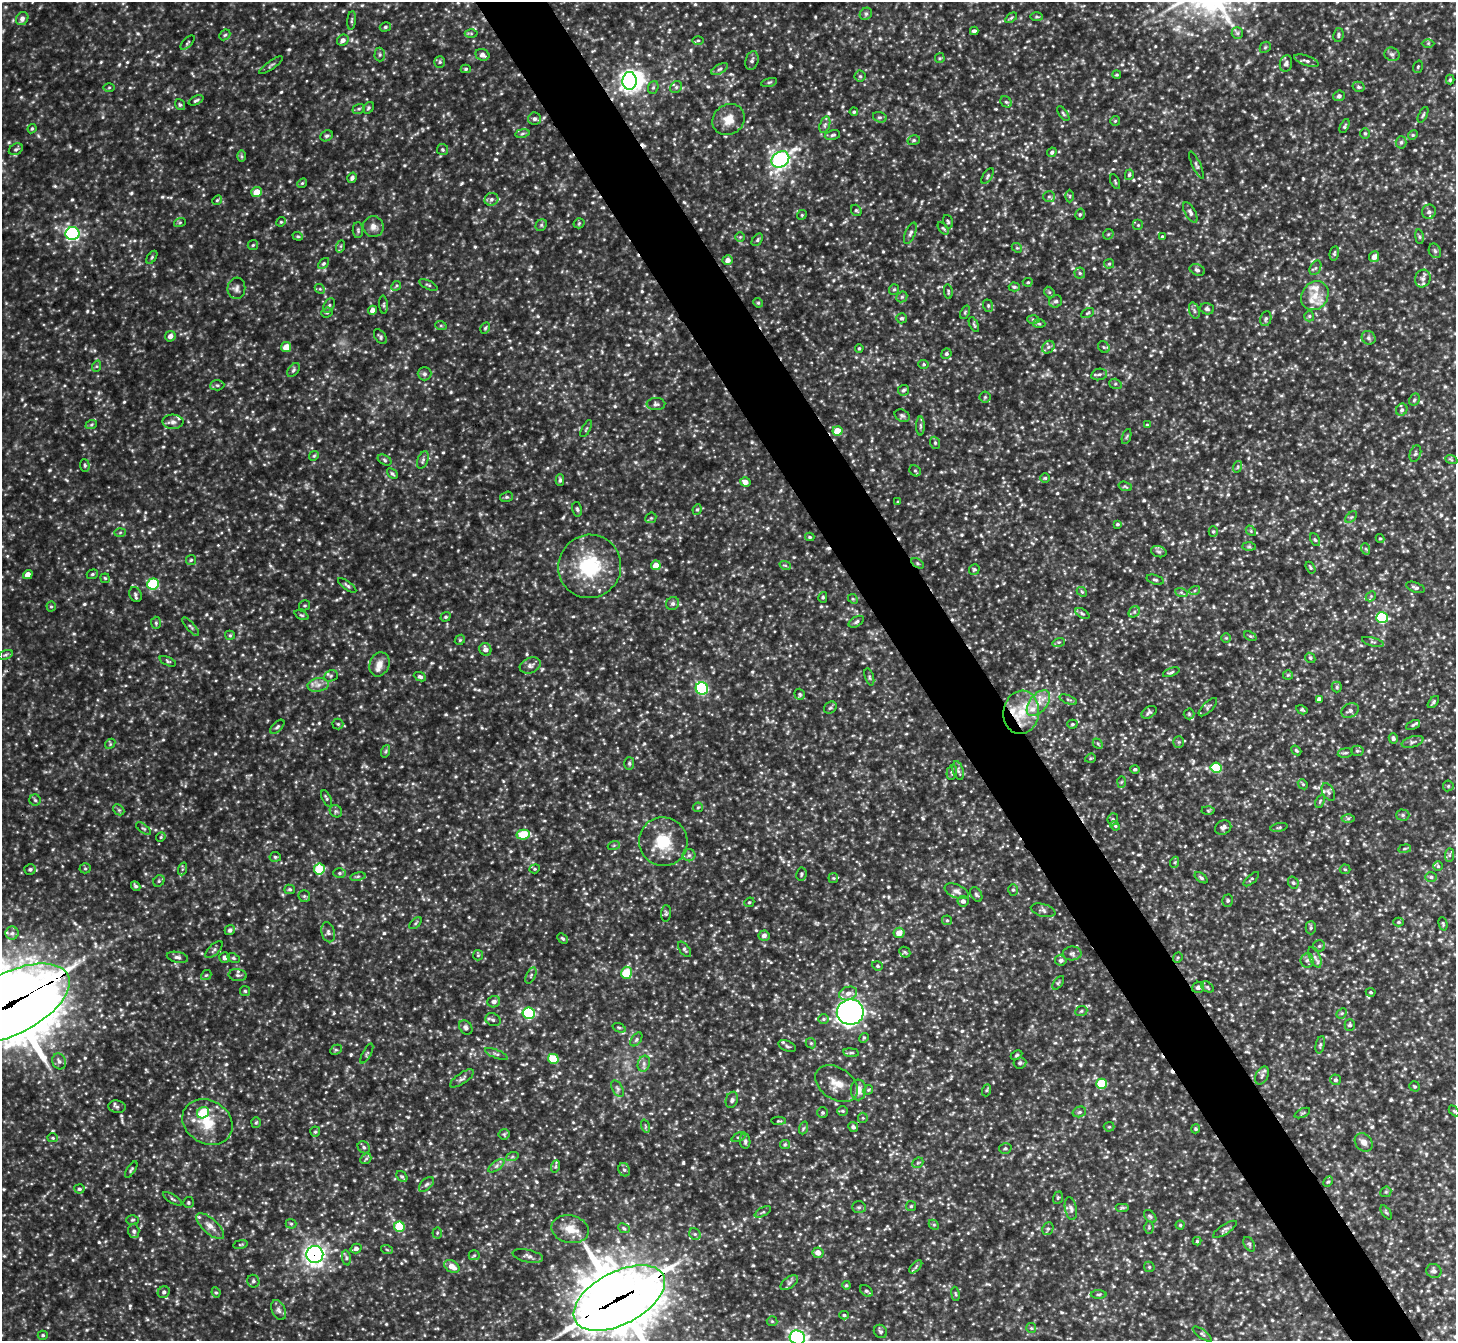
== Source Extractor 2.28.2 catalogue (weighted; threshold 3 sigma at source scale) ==
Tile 6 of 4 x 4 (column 2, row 2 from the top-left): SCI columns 1456-2909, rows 2974-4312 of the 5816 x 5808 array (HDU 1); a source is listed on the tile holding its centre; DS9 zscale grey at full resolution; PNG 1458 x 1343 px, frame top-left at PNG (2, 2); each listed source drawn as its Kron ellipse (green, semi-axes under 4 px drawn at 4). Shown black and unused: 5% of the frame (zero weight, under 2 of 3 exposures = <1% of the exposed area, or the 3 px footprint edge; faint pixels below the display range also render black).
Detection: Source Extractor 2.28.2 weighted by HDU 2 'WHT'; one run over the whole footprint, this tile lists its part. Background 0.204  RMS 0.021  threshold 0.095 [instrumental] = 3 sigma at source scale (4.5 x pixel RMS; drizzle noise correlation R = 1.50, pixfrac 1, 0.05/0.05 arcsec/px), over >= 5 px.
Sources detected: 979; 1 inside a brighter object's white glare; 6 cosmic-ray / hot-pixel residue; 2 long thin detections or spike segments (spike, bleed or trail) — neither listed nor drawn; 15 inside a brighter listed object's ellipse — not listed separately; of the other 955, all 500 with FLUX_AUTO >= 2.76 (the completeness limit of this list) listed and drawn (455 fainter detections not listed), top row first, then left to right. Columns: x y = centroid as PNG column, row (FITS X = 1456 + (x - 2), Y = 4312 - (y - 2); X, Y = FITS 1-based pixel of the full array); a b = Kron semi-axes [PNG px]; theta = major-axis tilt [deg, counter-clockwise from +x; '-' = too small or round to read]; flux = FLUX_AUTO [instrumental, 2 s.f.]
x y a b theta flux
866 14 7 5 43 4.7
1037 17 6 3 -1 2.8
1011 18 7 3 36 3
22 19 7 6 - 9
352 20 9 3 84 3.5
385 27 6 4 15 3.7
974 31 4 3 - 5.2
1237 33 6 5 - 4.6
471 34 6 4 -1 3
225 35 6 4 43 3.2
1338 35 7 5 82 4.7
343 40 6 5 - 9.6
698 40 6 4 0 2.9
188 43 9 3 45 2.8
1428 43 6 4 0 3.1
1265 47 6 5 - 3
1392 54 7 6 - 5.8
380 55 7 5 89 4.3
482 55 7 5 -22 9.2
940 58 5 4 - 2.8
752 61 9 6 74 5.8
1307 61 13 5 -19 6.5
440 62 5 5 - 3.6
1286 63 8 6 77 7.4
271 65 14 3 35 3.8
1418 67 6 4 71 2.9
466 69 5 4 - 3.5
720 69 9 4 28 5.7
1117 75 4 4 - 2.8
860 76 5 5 - 3.7
1450 80 5 4 - 3.8
629 81 9 7 86 610
769 82 8 3 13 3.2
109 87 6 4 1 3
653 87 6 5 - 4
676 87 6 5 - 4.9
1358 87 6 5 - 4.2
1339 96 5 5 - 6.8
196 100 8 4 24 4.2
1006 102 6 5 - 3.4
180 105 6 4 -53 3
368 108 6 5 - 3.3
359 109 6 5 - 3.5
854 112 4 4 - 3.1
1063 114 8 4 -55 3.7
1423 115 8 4 64 3.5
880 117 7 5 -17 4.1
534 119 6 6 - 5.7
729 120 17 15 38 28
1115 121 5 5 - 3
825 125 8 5 70 5.2
1345 126 7 4 64 3.6
32 129 5 3 - 2.9
522 133 7 3 10 3.7
1365 133 5 5 - 3
832 135 8 5 11 4.6
1413 135 5 4 - 3.1
326 136 7 5 27 4
914 140 6 5 - 3.9
1401 142 6 5 - 4.4
16 149 7 5 28 4.7
443 150 5 5 - 3.6
1052 152 5 4 - 4.8
242 156 6 4 -89 3.2
780 159 9 7 35 630
1196 165 15 4 -65 4.5
1129 175 5 4 - 3.8
988 176 9 4 57 4.1
352 178 5 4 - 6
1115 182 8 3 -65 2.9
302 183 5 4 - 2.8
257 192 5 5 - 28
1070 196 6 4 -90 3
1049 197 6 5 - 4.9
491 199 7 6 - 6.3
217 200 5 4 - 3
856 210 6 5 - 3.5
1190 212 11 5 -61 6.7
1429 212 7 6 - 7.8
1080 214 6 4 74 3.4
802 215 5 4 - 2.9
180 222 6 4 20 2.9
281 222 5 4 - 2.9
948 222 7 5 -73 3.5
579 223 5 5 - 2.9
541 225 6 5 - 4
1138 225 5 5 - 3.4
373 227 10 10 - 13
943 228 7 3 -53 3.1
358 230 8 5 -89 4.3
910 233 11 5 67 6.3
72 234 7 6 - 370
1108 234 6 4 44 2.9
298 236 5 4 - 2.9
740 237 5 5 - 2.9
1162 237 4 4 - 3.2
1419 237 7 4 -82 3.4
757 240 7 4 51 4
253 245 5 5 - 3
341 246 6 4 71 3.1
1017 248 5 4 - 3
1435 251 7 6 - 4.8
1334 253 7 4 80 3.2
152 257 7 4 55 3
1374 257 5 5 - 14
728 260 5 5 - 11
324 263 6 4 44 3.4
1109 264 5 4 - 3
1315 268 8 5 61 4.9
1197 270 8 5 -23 5.1
1080 273 5 5 - 3.9
1423 279 9 7 63 9.4
1028 282 5 4 - 2.9
428 285 10 3 -25 3.4
396 286 5 4 - 3.1
1014 287 6 4 -2 3.9
236 288 11 9 82 9.1
320 289 5 4 - 3.2
894 290 5 5 - 3.2
948 292 7 4 -84 3.3
1049 292 6 4 -45 4
1315 296 15 13 53 31
902 297 6 5 - 3.8
1056 301 7 6 - 5.3
758 303 5 4 - 2.9
329 305 8 5 62 4.4
384 305 9 3 -86 3.3
988 306 6 5 - 3.5
1207 309 7 5 -15 5.2
373 310 4 4 - 12
1194 311 8 5 -71 5.1
965 312 7 4 66 3.3
327 313 6 5 - 3.6
1087 313 7 4 28 3
1309 316 5 5 - 2.9
901 318 5 5 - 3.5
1033 319 6 4 -3 3.3
1266 319 7 5 76 5.2
1039 324 6 4 -2 3
974 325 8 4 -63 3.3
441 326 6 4 -20 2.9
485 328 6 4 62 3.4
170 336 5 5 - 9.1
380 337 8 5 -55 4.6
1369 338 7 6 - 5.8
286 347 5 5 - 23
1048 347 7 5 46 5.8
1104 347 6 5 - 3.6
859 348 4 3 - 2.9
946 354 5 5 - 4.5
924 364 5 4 - 3.3
97 366 6 4 71 2.9
293 370 8 5 53 4.6
424 374 7 6 - 5.7
1099 374 8 5 11 4.9
1115 384 6 5 - 3.8
217 385 7 5 4 4.1
904 390 6 5 - 4.4
985 397 5 5 - 3.2
1414 400 6 5 - 3.7
656 404 9 6 1 6
1402 410 6 5 - 5.5
902 416 8 6 -27 5.1
173 422 10 7 -2 9.3
91 425 6 4 19 2.8
1147 425 4 4 - 2.8
920 426 9 4 -90 4.5
586 429 9 3 60 3.1
837 431 5 5 - 43
1127 436 8 3 71 2.9
935 443 6 4 -70 3.5
1415 454 8 5 71 4.6
314 456 5 4 - 2.9
1451 459 6 4 -21 3.2
385 460 7 5 -30 3.8
423 460 9 5 69 5.4
85 465 6 5 - 3.5
1237 467 6 3 71 3
915 471 6 5 - 3.3
392 474 6 4 -44 3.6
1045 478 5 4 - 2.8
560 480 6 4 89 4.4
745 482 5 4 - 13
1125 486 7 4 -17 3.1
507 497 6 5 - 4.1
898 502 4 4 - 3
577 509 7 4 -78 3.8
697 509 5 4 - 3.3
1351 517 7 4 44 3.6
651 518 6 5 - 3.4
1117 524 4 4 - 3.4
1251 531 6 4 -48 3.2
120 532 6 4 2 2.8
1213 532 5 4 - 3.6
810 537 5 3 - 2.9
1380 538 4 3 - 2.8
1315 540 7 4 -61 3.4
1249 547 7 4 -1 3.7
1366 549 6 3 -70 2.8
1159 552 8 5 -17 4.9
191 560 5 5 - 3.3
917 563 7 4 -33 3.1
656 565 5 5 - 21
785 565 6 3 -18 2.9
590 566 32 31 - 150
1310 568 6 4 -59 2.9
974 569 5 5 - 3.4
92 574 6 4 21 3.4
28 575 5 4 - 13
105 578 5 4 - 2.9
1155 580 9 4 -16 4
153 584 5 5 - 140
347 585 11 4 -36 4.7
1416 587 10 5 -21 6.3
1195 590 5 3 - 3.2
1082 592 5 4 - 2.8
1181 592 6 4 -19 3.6
135 594 8 6 -69 5
1371 596 6 4 46 3.3
823 597 5 4 - 3
853 599 5 4 - 2.9
673 604 7 6 - 6
304 605 5 5 - 3
51 607 5 4 - 2.9
1134 612 6 5 - 4.5
1082 614 8 4 -32 3.8
301 615 7 4 -26 3.2
445 617 5 4 - 3.4
1382 618 6 5 - 170
856 622 8 5 30 4.8
156 623 6 5 - 3.8
191 627 11 4 -50 4.3
230 635 5 5 - 2.9
1250 636 6 4 -25 3.2
1226 638 5 5 - 2.8
460 640 5 4 - 3
1059 642 6 4 17 3
1373 642 11 4 -15 4.5
485 649 6 5 - 9.7
6 655 7 4 19 3.7
1310 658 5 4 - 3.3
168 661 9 4 -24 3.5
379 664 12 9 67 16
530 665 11 7 20 8.5
1171 672 9 4 21 4
1288 675 5 5 - 2.8
331 676 7 5 22 4.3
420 677 6 4 -25 4.8
869 677 9 4 -72 3.8
318 685 11 7 10 12
1337 687 5 5 - 3.3
702 688 6 6 - 260
800 694 6 5 - 3.3
1319 699 4 4 - 8.1
1068 700 9 3 -21 3.3
1433 702 7 4 49 3.7
1038 703 15 8 50 24
1208 707 12 5 45 4.7
830 708 7 5 35 4.2
1302 710 6 3 -28 3
1350 711 9 6 29 7.1
1021 712 22 18 83 67
1149 712 8 5 33 4.8
1189 714 5 5 - 2.9
338 724 5 5 - 3.4
1072 724 5 4 - 3.5
1413 725 7 4 24 4
277 727 9 5 46 4.4
1393 738 5 4 - 5.6
1179 742 5 5 - 3.2
1412 742 11 5 16 6.4
110 744 6 4 48 3.1
1098 744 6 4 -46 2.8
1296 750 5 3 - 2.9
386 751 6 4 71 3.3
1357 751 6 5 - 3.9
1345 753 7 5 10 4.1
1090 758 5 4 - 2.8
629 763 6 5 - 3.5
1216 768 5 5 - 81
1135 769 5 4 - 4.6
958 770 9 5 -74 6.1
952 772 7 5 77 4.1
1121 782 6 4 88 2.9
1303 784 5 4 - 3
1448 786 5 5 - 3.1
1328 792 9 5 -60 5.6
326 798 9 4 -67 3.7
35 800 6 5 - 3.9
1320 801 7 4 66 3.2
698 807 5 5 - 2.8
119 810 6 4 -44 3.1
1208 810 6 4 -2 2.9
336 811 7 5 -43 4.4
1403 815 6 5 - 4.5
1348 818 6 4 0 3.6
1113 819 6 5 - 3.7
1115 826 5 4 - 2.9
1223 827 8 6 31 6.8
1279 827 9 4 11 3.4
143 828 8 4 -37 3.7
523 835 6 5 - 67
161 837 5 4 - 2.8
663 842 24 24 - 75
614 845 6 4 19 2.9
1405 849 6 3 9 3
689 855 6 6 - 5.2
1449 855 7 4 89 4.2
275 857 5 5 - 3.5
1175 862 6 3 72 2.8
1438 866 5 5 - 2.9
85 868 5 5 - 3.2
30 869 5 5 - 4.4
182 869 6 4 70 3.2
319 869 5 5 - 92
535 869 5 4 - 2.8
1345 869 5 5 - 2.9
339 873 6 5 - 3.8
801 874 7 5 80 3.9
358 877 8 4 9 4.5
1431 877 6 5 - 4.1
833 878 5 5 - 3.1
1201 878 7 4 -37 4.2
1251 879 9 3 41 3.2
159 881 6 5 - 3.6
1293 882 6 5 - 4.4
136 886 5 4 - 4.1
290 889 5 4 - 3.5
1013 890 6 5 - 3.9
957 891 12 6 -23 9.6
976 894 8 5 -61 4.7
304 896 6 6 - 4
963 901 5 5 - 7.6
1228 901 6 5 - 3.6
749 902 5 4 - 3.3
1043 910 12 6 -16 6.8
666 913 8 5 86 3.7
947 920 5 5 - 3
1399 922 5 4 - 3.7
416 923 7 3 42 3
1443 924 7 4 -75 2.9
1311 928 6 5 - 4.1
230 930 5 5 - 5.9
328 932 10 6 -76 7
12 933 6 6 - 6.4
899 933 5 5 - 19
764 936 5 5 - 8.5
563 938 6 3 -43 3.3
1319 946 6 6 - 4.2
684 949 9 4 -52 4.6
214 950 11 5 43 5.7
905 952 6 5 - 3
1072 953 9 7 2 6.7
478 955 5 5 - 3
177 957 11 5 -12 7.1
1315 957 11 5 -66 7.5
225 958 5 5 - 9.6
233 958 6 4 -26 3.1
1178 958 5 4 - 3
1061 960 6 5 - 6.9
1307 960 7 6 - 6.1
877 966 5 4 - 3
626 973 6 5 - 80
206 975 5 4 - 2.9
238 975 9 6 -7 6.2
531 975 9 4 64 4.3
1058 983 8 4 54 3.2
1198 987 6 5 - 7.7
1207 987 7 4 -37 3.9
245 991 5 5 - 2.9
1371 992 5 4 - 3
848 993 9 6 18 10
494 1002 6 5 - 8.7
12 1003 63 30 27 14000
1081 1011 6 5 - 3.4
850 1012 13 12 - 960
529 1013 6 5 - 240
1342 1013 6 4 44 3.2
823 1019 5 5 - 3.3
493 1020 8 6 -25 5.6
1350 1025 5 5 - 4.5
466 1027 8 6 -52 7.6
619 1028 7 4 -20 3.4
864 1038 5 4 - 3
636 1039 8 4 54 3.9
811 1043 5 4 - 2.9
1320 1045 9 4 78 4.2
787 1046 9 5 -24 4.8
336 1050 6 4 27 3.1
851 1053 8 4 -8 3.6
367 1054 11 3 62 3.2
496 1054 12 3 -23 5
1017 1055 6 4 27 3
553 1059 5 5 - 78
59 1061 8 6 -64 7
1020 1063 6 5 - 4.4
644 1064 8 6 72 6.7
1262 1075 9 6 63 7
462 1078 14 5 34 6.8
1336 1080 5 5 - 4.9
836 1084 23 15 -33 31
1101 1084 5 5 - 110
1415 1086 5 5 - 3.6
617 1089 9 5 -59 5.4
858 1090 10 7 89 16
868 1090 5 4 - 2.8
987 1090 6 4 71 2.9
732 1100 8 6 74 5.8
117 1107 8 6 -9 5.4
842 1111 5 4 - 3
1454 1111 6 4 -46 3
823 1112 5 5 - 3.5
1079 1112 7 5 16 4.2
203 1113 6 5 - 71
1302 1113 8 3 25 3.2
863 1118 5 5 - 2.9
779 1121 7 4 2 2.8
207 1122 26 21 -31 65
256 1123 5 5 - 2.9
645 1126 7 4 -72 2.9
853 1127 5 4 - 5.6
1109 1127 5 5 - 2.9
803 1128 6 4 70 3.4
1196 1129 4 4 - 3.2
315 1132 5 5 - 3.5
504 1134 5 5 - 2.8
739 1137 8 4 25 3.3
53 1138 5 4 - 2.8
745 1141 8 5 -82 5.2
1364 1142 10 8 -49 13
785 1144 5 4 - 3
364 1147 6 5 - 4.6
1005 1148 6 5 - 4
512 1157 6 4 19 3.6
366 1159 6 4 43 3.3
918 1163 6 5 - 3.1
496 1166 9 4 36 5.8
556 1166 6 4 71 3
131 1170 9 4 58 3.4
624 1170 7 5 -66 4.9
402 1176 6 4 -46 3.4
1328 1182 5 4 - 3.1
426 1184 9 5 44 5
79 1189 5 4 - 4.1
1386 1192 6 5 - 3.1
1058 1198 6 5 - 2.9
173 1199 11 4 -32 4.2
188 1202 5 5 - 3.3
911 1206 5 5 - 2.8
859 1207 7 5 -1 4.8
1122 1208 7 4 0 3.5
1071 1209 12 5 -78 6.8
763 1212 9 3 28 3.4
1386 1212 8 4 -54 3.1
1150 1216 7 5 -49 4
132 1220 6 4 1 3.1
291 1224 5 5 - 3.1
934 1225 6 4 -44 3.2
1180 1225 4 4 - 2.9
210 1226 17 7 -42 16
399 1227 5 5 - 100
624 1228 6 4 -25 3.1
1149 1228 6 5 - 2.9
570 1229 19 13 -12 34
1048 1229 6 5 - 4.5
1225 1229 14 4 33 6
134 1231 6 6 - 5.1
437 1233 5 5 - 3.2
695 1234 6 5 - 4.7
1197 1241 4 4 - 2.9
240 1244 7 3 10 2.8
1249 1244 8 5 -60 3.8
356 1249 5 4 - 6.1
387 1250 6 4 -20 3
818 1253 5 5 - 13
315 1255 8 8 - 810
474 1255 5 5 - 3.4
528 1256 15 6 -12 8.3
346 1258 7 4 -82 3.8
452 1266 8 5 -31 21
916 1267 8 3 46 3.2
1149 1267 5 5 - 3.1
1434 1271 8 6 -31 7.3
253 1281 6 6 - 4.7
789 1283 10 5 37 6.5
846 1285 4 4 - 3
866 1291 7 5 -35 4.2
164 1292 6 5 - 4.9
216 1292 5 4 - 3.2
955 1294 7 3 -81 3
1099 1294 8 4 1 3.3
619 1298 50 26 27 10000
278 1310 10 6 -64 8.3
844 1315 5 4 - 3.1
772 1321 5 5 - 2.9
1031 1328 5 5 - 2.8
880 1331 7 6 - 4.3
1202 1334 11 3 -36 4.1
43 1335 5 4 - 3.6
797 1338 8 7 - 510
Overlapping masked pixels (flux is a lower limit): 4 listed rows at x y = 1021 712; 12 1003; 315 1255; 619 1298
Isophote crosses this tile's border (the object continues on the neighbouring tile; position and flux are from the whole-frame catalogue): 3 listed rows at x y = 12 1003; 619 1298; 797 1338